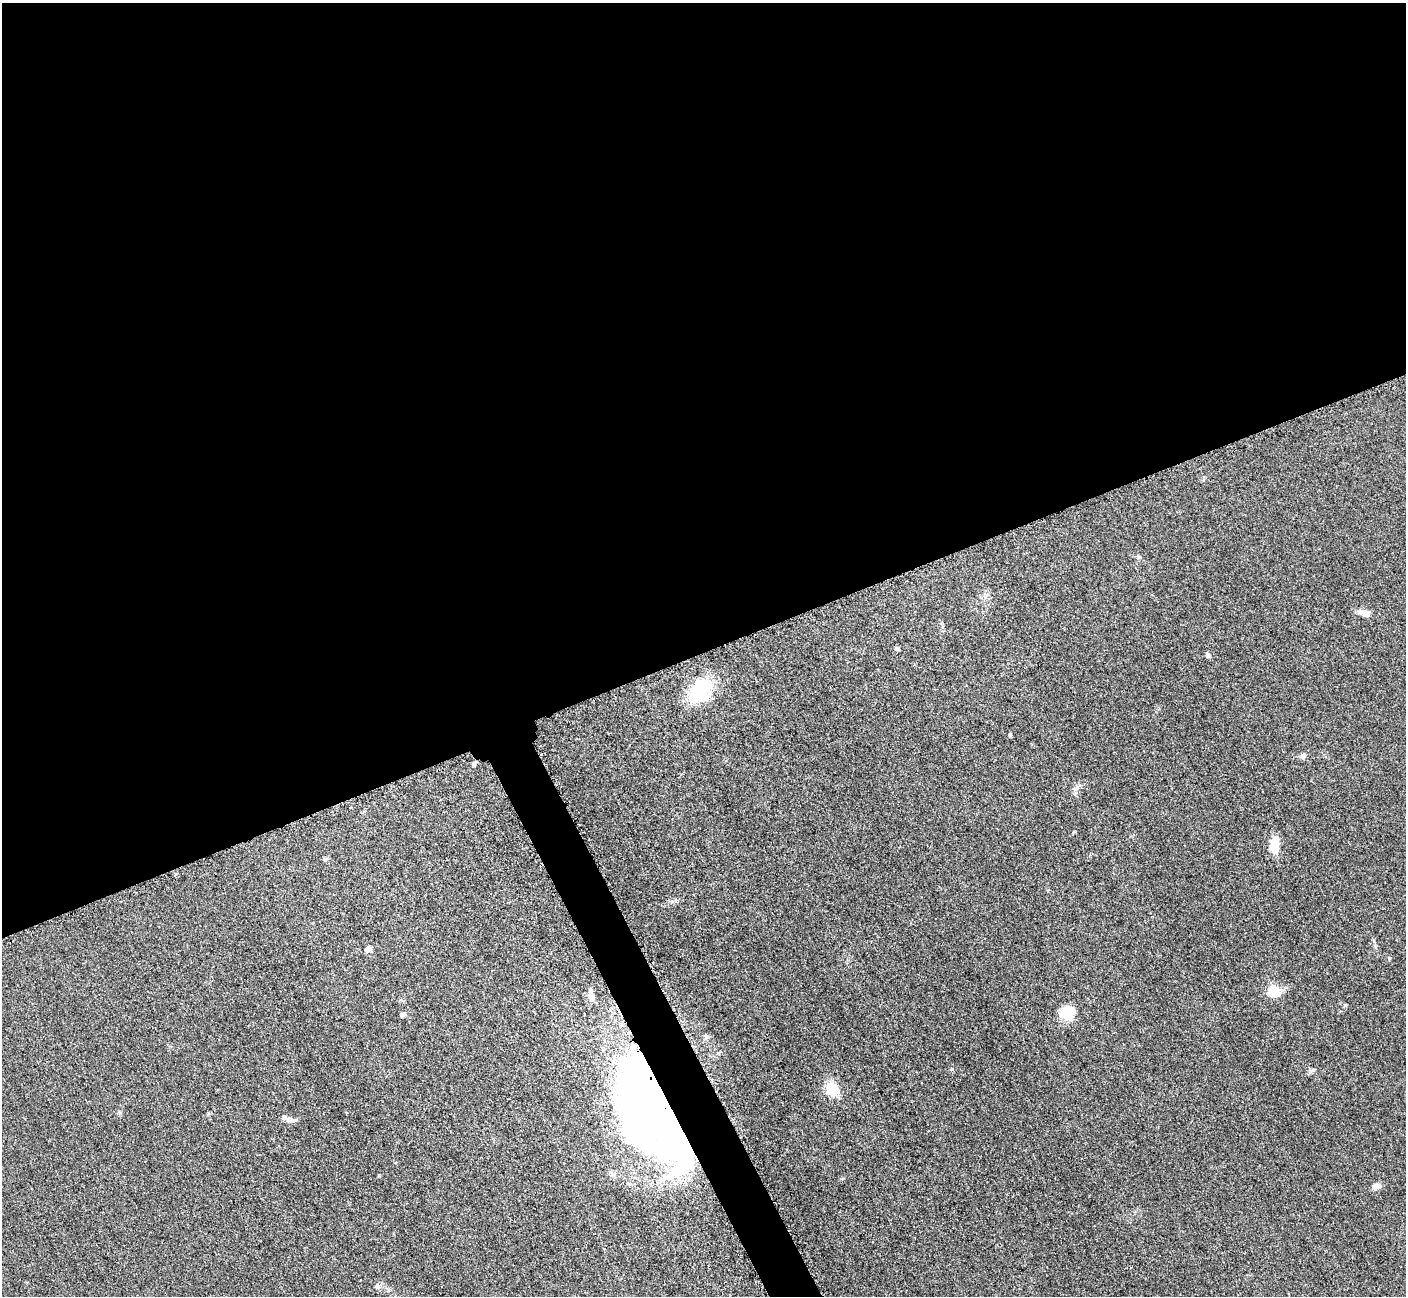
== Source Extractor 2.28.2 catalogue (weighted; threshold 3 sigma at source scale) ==
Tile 2 of 4 x 4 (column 2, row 1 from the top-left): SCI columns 1469-2872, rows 4074-5367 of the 5698 x 5663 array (HDU 1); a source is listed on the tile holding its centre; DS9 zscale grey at full resolution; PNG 1408 x 1298 px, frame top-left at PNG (2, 3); no overlay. Shown black and unused: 52% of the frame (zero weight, under 3 of 5 exposures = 3% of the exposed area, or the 3 px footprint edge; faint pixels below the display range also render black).
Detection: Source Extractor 2.28.2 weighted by HDU 2 'WHT'; one run over the whole footprint, this tile lists its part. Background 0.0534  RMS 0.006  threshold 0.0269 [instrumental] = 3 sigma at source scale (4.5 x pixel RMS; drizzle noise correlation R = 1.50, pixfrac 1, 0.05/0.05 arcsec/px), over >= 5 px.
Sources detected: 22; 1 inside a brighter object's white glare — not listed; the other 21 listed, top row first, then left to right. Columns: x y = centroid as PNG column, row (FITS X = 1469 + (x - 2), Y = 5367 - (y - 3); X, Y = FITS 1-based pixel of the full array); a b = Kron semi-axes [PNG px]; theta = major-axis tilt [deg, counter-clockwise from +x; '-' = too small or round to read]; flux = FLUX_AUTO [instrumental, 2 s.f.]
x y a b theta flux
1366 613 11 7 -22 4.6
897 648 6 5 - 1.1
1208 655 6 5 - 1.2
700 690 24 16 50 39
1010 735 5 4 - 0.73
1303 756 8 7 - 1.7
473 764 5 5 - 1.1
1076 788 9 4 58 1.5
1275 845 14 8 87 12
325 859 6 5 - 1.1
368 949 8 6 26 2.6
1274 990 6 6 - 36
591 995 15 6 -87 4
1068 1013 18 15 21 12
402 1015 7 4 46 1
1312 1071 11 4 32 1.4
832 1089 19 14 -67 12
651 1105 112 50 -67 520
288 1120 7 7 - 1.9
1376 1186 10 7 14 2.9
377 1286 8 7 - 1.9
Overlapping masked pixels (flux is a lower limit): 1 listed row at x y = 651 1105
Unlisted compact peaks at least as high as the median listed source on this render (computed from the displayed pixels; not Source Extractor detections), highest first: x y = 952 1069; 1345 1005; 1389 958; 379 1175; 1139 557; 672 901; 1374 941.